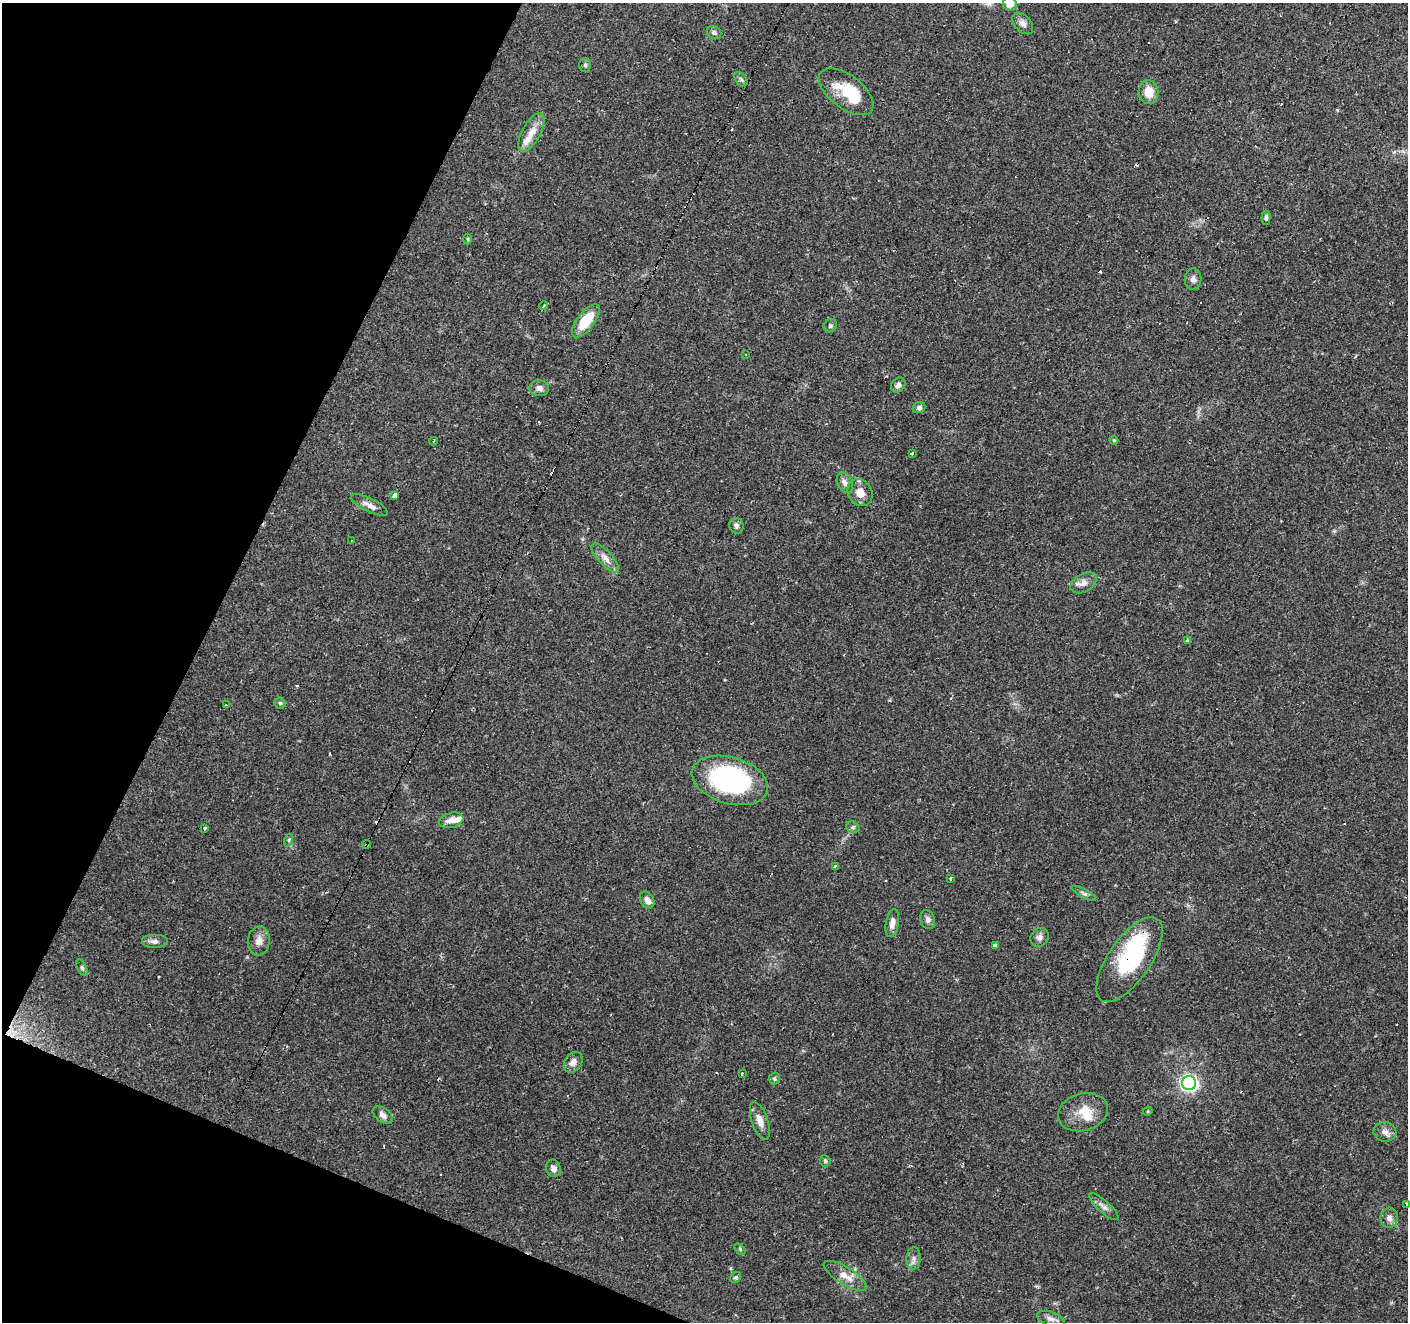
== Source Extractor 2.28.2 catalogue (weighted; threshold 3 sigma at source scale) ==
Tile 9 of 4 x 4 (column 1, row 3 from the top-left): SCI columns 1-1406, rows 1524-2843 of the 5631 x 5751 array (HDU 1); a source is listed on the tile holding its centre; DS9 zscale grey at full resolution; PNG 1410 x 1324 px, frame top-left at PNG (2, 3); each listed source drawn as its Kron ellipse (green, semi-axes under 4 px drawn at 4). Shown black and unused: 20% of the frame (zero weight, under 2 of 3 exposures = <1% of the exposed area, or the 3 px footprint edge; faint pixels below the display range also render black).
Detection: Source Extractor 2.28.2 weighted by HDU 2 'WHT'; one run over the whole footprint, this tile lists its part. Background 0.0879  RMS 0.0051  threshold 0.0228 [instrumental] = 3 sigma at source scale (4.5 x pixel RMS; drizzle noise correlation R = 1.50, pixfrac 1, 0.0396/0.0396 arcsec/px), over >= 5 px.
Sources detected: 87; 2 inside a brighter object's white glare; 13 cosmic-ray / hot-pixel residue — neither listed nor drawn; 3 inside a brighter listed object's ellipse — not listed separately; the other 69 listed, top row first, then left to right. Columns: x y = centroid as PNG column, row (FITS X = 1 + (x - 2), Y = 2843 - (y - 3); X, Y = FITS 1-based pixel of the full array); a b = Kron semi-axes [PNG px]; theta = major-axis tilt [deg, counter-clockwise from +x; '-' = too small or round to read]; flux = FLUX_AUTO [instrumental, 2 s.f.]
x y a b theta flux
1010 4 7 6 - 4.3
1023 23 12 8 -47 2.5
714 33 7 6 - 1.3
585 65 7 6 - 1
741 79 8 5 -53 1.1
846 92 32 16 -37 16
1148 92 12 10 -87 7.6
531 132 21 9 62 6.1
1266 218 7 4 -89 1.1
468 239 5 3 - 0.54
1193 279 11 8 82 2.1
544 306 4 2 - 0.62
586 321 20 8 52 15
830 326 7 6 - 1.2
746 354 2 2 - 0.37
898 385 8 6 50 1.7
539 388 10 8 -8 2.6
919 408 6 5 - 1.2
1114 440 4 4 - 0.47
434 441 4 2 - 0.57
912 453 4 2 - 1.5
845 483 11 7 -65 2.3
860 493 14 12 -58 5.2
394 496 4 3 - 9.4
369 505 20 6 -26 3.5
736 526 8 7 - 1.6
351 541 4 3 - 0.56
605 558 19 7 -47 3.8
1083 583 14 9 30 3.4
1187 641 4 4 - 0.79
280 703 5 5 - 0.85
226 705 3 3 - 0.49
730 780 39 23 -16 81
451 820 12 7 15 4.3
853 827 7 5 -20 1.1
205 828 4 3 - 0.96
289 840 6 4 72 0.83
367 844 4 2 - 2.5
835 866 4 3 - 1.3
951 879 3 3 - 2
1084 894 13 4 -28 1.5
647 900 9 6 -58 2.6
927 920 10 7 -66 1.9
892 923 14 6 79 2.9
1040 937 10 8 51 2.2
154 941 13 7 0 2.6
259 941 14 11 84 3.7
995 946 4 3 - 4.3
1129 960 49 21 55 46
82 968 8 4 -64 0.96
573 1062 11 8 55 3.2
742 1074 3 3 - 1.4
774 1078 6 5 - 1.1
1189 1083 7 7 - 150
1148 1111 5 4 - 0.51
1083 1112 25 18 16 10
383 1115 11 7 -37 2.5
760 1121 20 8 -71 4.5
1385 1132 11 9 -9 2.9
825 1161 5 5 - 0.88
553 1168 9 7 -78 2.4
1407 1204 4 3 - 1.7
1104 1207 19 6 -42 2.6
1389 1218 10 8 85 2.7
740 1249 7 4 -47 0.76
914 1258 11 7 87 2.2
845 1276 24 9 -32 6
735 1277 6 5 - 1
1051 1319 14 7 -18 2.7
Overlapping masked pixels (flux is a lower limit): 2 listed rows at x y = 367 844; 1129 960
Isophote crosses this tile's border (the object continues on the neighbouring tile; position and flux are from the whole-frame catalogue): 2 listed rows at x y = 1010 4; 1407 1204